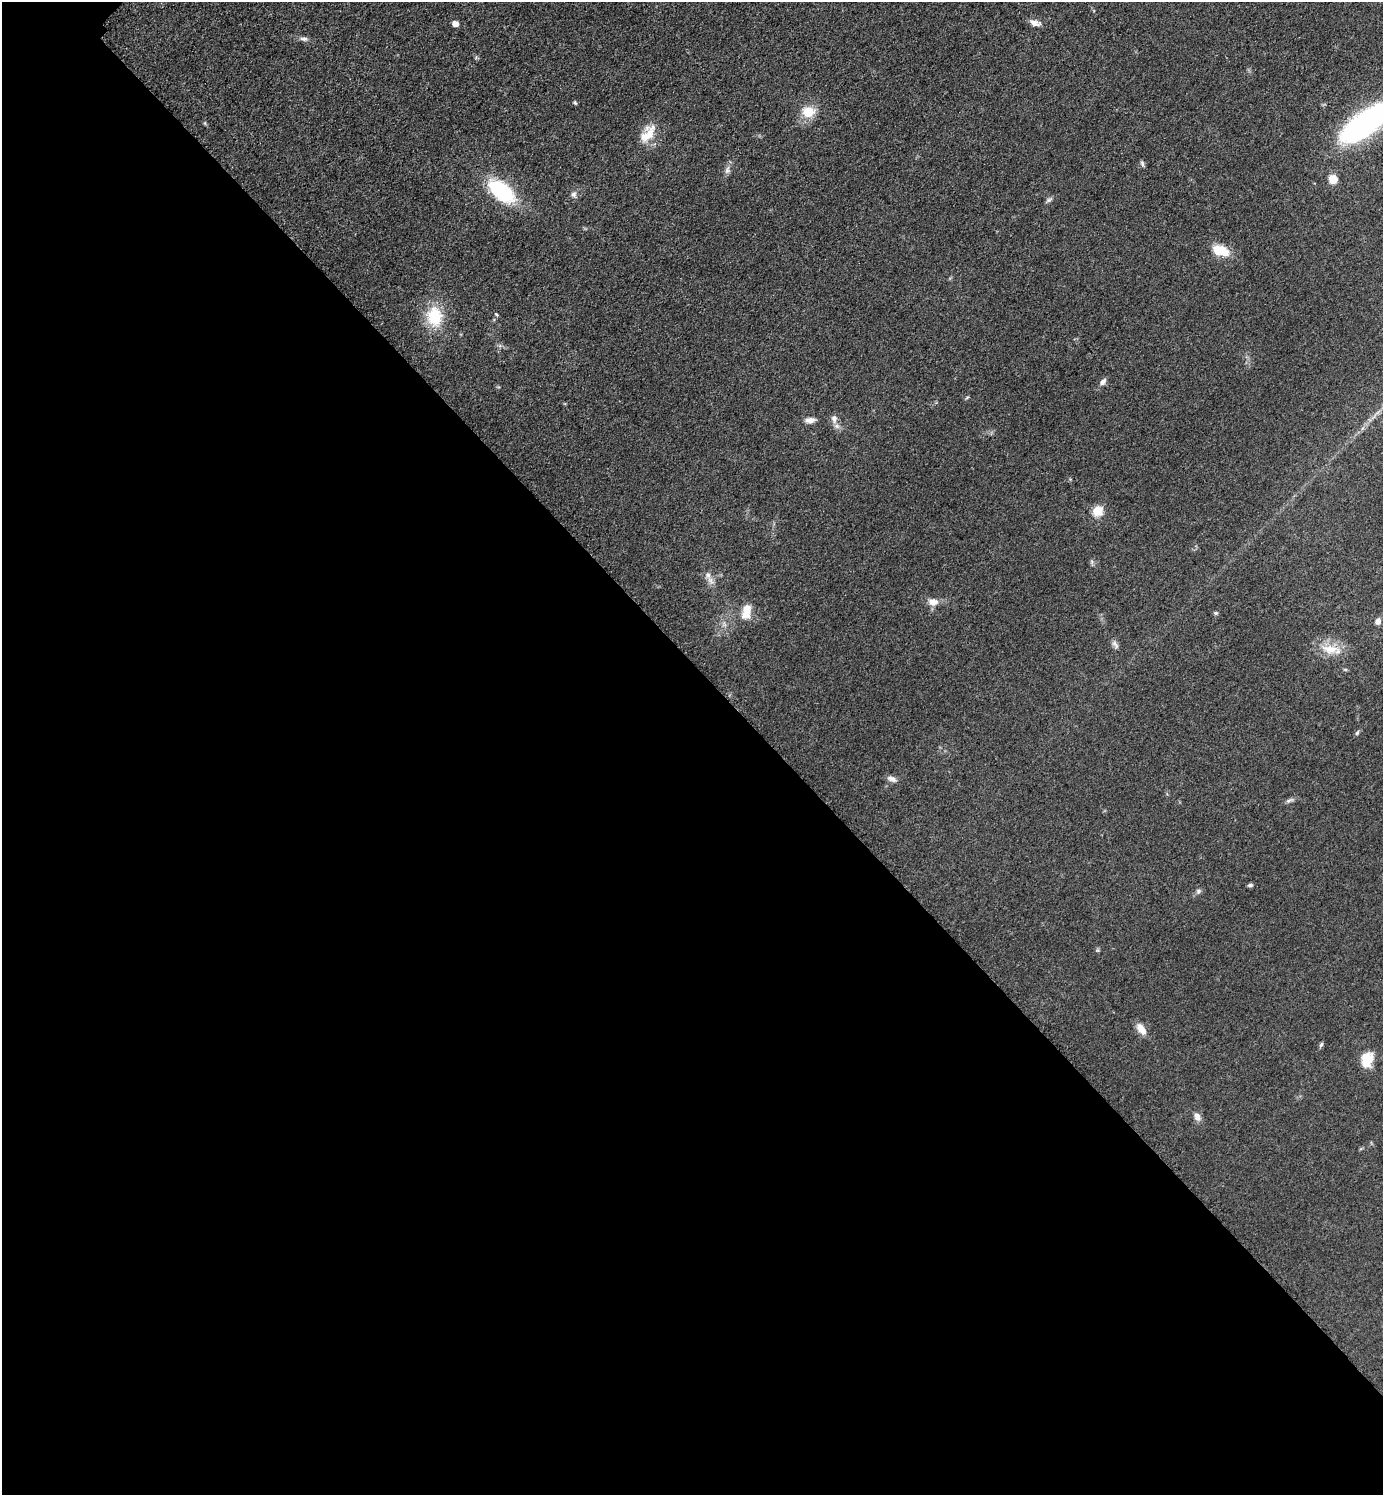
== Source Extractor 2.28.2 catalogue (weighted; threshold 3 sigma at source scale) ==
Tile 14 of 4 x 4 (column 2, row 4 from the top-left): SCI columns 1592-2972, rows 20-1512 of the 6049 x 6048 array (HDU 1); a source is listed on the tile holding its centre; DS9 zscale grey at full resolution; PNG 1385 x 1497 px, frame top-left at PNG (2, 2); no overlay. Shown black and unused: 56% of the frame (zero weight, under 3 of 5 exposures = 4% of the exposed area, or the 3 px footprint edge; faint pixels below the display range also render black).
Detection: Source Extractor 2.28.2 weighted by HDU 2 'WHT'; one run over the whole footprint, this tile lists its part. Background 0.05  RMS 0.0054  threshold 0.0244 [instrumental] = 3 sigma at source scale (4.5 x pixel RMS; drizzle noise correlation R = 1.50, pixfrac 1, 0.05/0.05 arcsec/px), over >= 5 px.
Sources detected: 39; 1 inside a brighter object's white glare — not listed; the other 38 listed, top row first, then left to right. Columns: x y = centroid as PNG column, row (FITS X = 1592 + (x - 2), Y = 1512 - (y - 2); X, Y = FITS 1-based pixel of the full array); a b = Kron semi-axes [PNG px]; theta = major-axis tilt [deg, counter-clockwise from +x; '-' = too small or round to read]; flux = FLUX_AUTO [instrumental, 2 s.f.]
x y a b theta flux
1035 23 15 7 -17 3.2
455 24 5 5 - 4.9
304 39 11 6 -7 1.9
575 103 6 4 -62 0.75
808 112 9 8 - 14
1367 123 55 19 36 120
647 134 27 13 54 11
1142 163 8 5 -72 1.1
727 170 10 6 76 2.1
1333 179 7 7 - 7.7
502 191 31 15 -39 43
574 194 8 7 - 1.7
1049 200 9 5 25 1.2
1221 250 16 9 -19 15
496 314 6 4 -44 0.63
434 317 22 17 -87 21
1103 382 10 6 54 2.1
967 397 6 3 20 0.63
834 419 12 9 87 3.1
810 420 12 6 7 3.3
1098 511 5 5 - 29
708 575 9 8 - 2.6
933 602 13 9 -7 4.3
746 611 19 10 77 8.2
1216 613 6 4 0 0.84
1378 621 7 6 - 2.5
1115 644 14 5 -56 1.9
1331 649 32 12 -10 11
1345 669 6 4 -19 0.64
1357 733 8 4 54 0.9
892 779 13 7 -20 2.6
1289 800 13 5 20 1.6
1250 885 6 4 10 1.1
1198 891 7 6 - 1.4
1141 1029 15 8 -53 5.5
1321 1045 7 5 63 0.94
1367 1062 22 12 48 7.9
1197 1117 11 7 -57 3.1
Isophote crosses this tile's border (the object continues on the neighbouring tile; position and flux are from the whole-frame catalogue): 1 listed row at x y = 1367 123